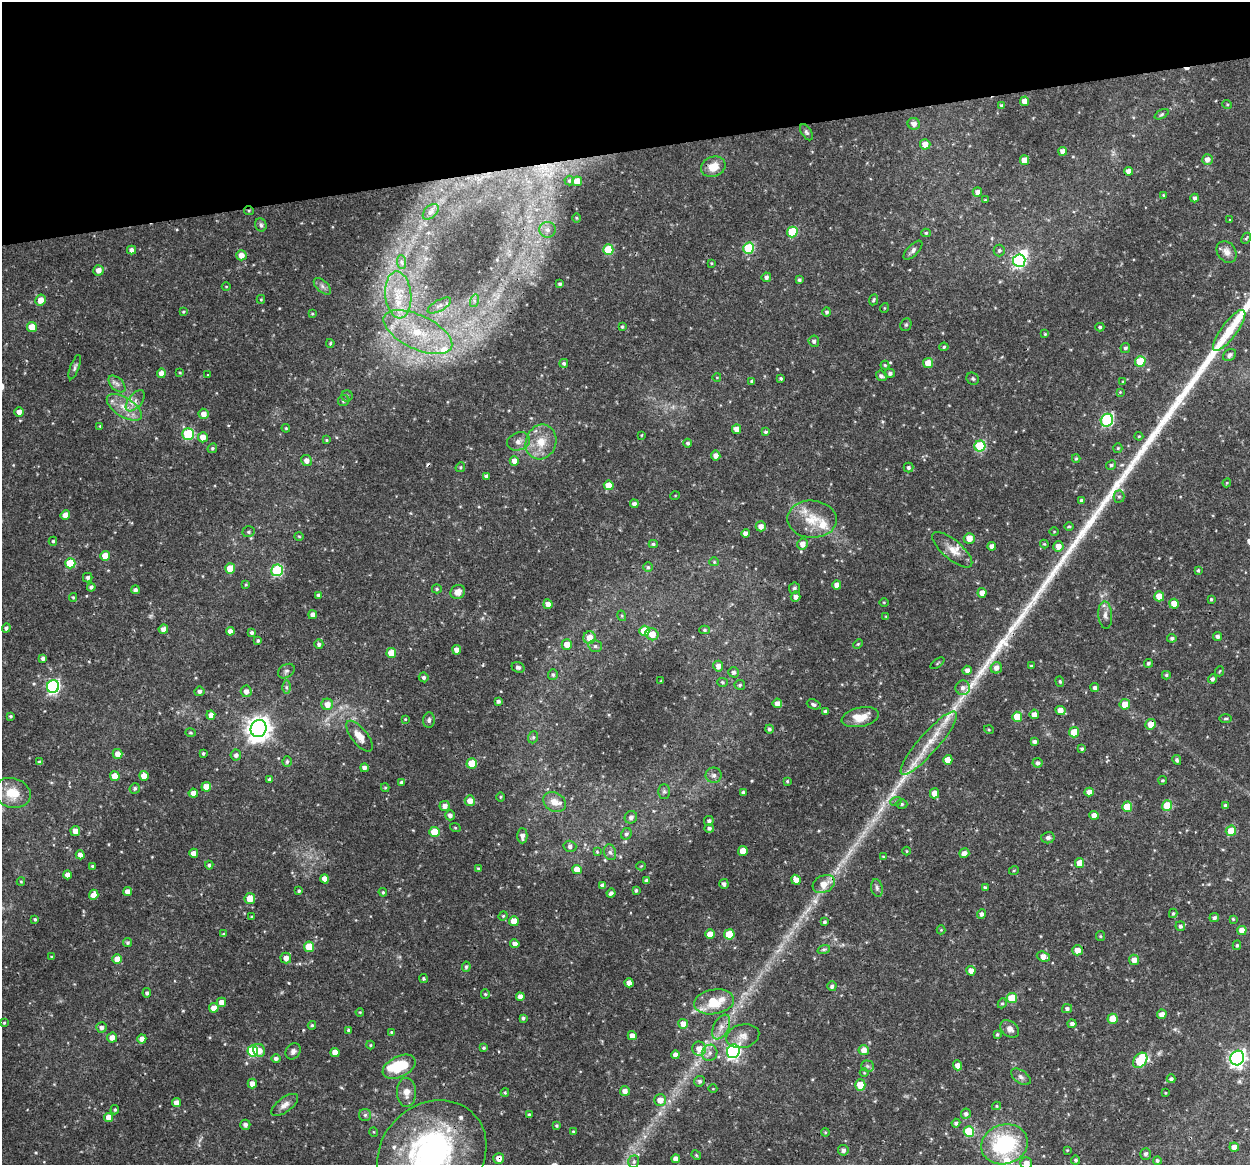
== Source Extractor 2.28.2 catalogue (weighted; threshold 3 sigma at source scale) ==
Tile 3 of 4 x 4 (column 3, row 1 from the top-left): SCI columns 2496-3743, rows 3527-4689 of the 4992 x 4776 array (HDU 1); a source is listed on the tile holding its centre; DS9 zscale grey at full resolution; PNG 1252 x 1167 px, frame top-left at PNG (2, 2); each listed source drawn as its Kron ellipse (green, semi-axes under 4 px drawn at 4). Shown black and unused: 13% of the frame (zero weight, under 3 of 4 exposures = <1% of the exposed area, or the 3 px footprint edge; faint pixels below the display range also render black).
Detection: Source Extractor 2.28.2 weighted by HDU 2 'WHT'; one run over the whole footprint, this tile lists its part. Background 0.0465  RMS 0.0026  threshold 0.0115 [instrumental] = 3 sigma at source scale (4.5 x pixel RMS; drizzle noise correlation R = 1.50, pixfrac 1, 0.0396/0.0396 arcsec/px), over >= 5 px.
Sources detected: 444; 2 too faint to see at this stretch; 2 inside a brighter object's white glare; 3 cosmic-ray / hot-pixel residue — neither listed nor drawn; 11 inside a brighter listed object's ellipse — not listed separately; the other 426 listed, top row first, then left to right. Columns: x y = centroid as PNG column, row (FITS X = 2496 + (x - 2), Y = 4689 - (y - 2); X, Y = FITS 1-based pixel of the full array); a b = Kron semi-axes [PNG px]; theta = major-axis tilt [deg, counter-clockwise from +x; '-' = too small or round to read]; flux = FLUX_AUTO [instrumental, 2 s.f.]
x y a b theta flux
1025 101 5 4 - 2.7
1227 104 5 3 - 0.26
1002 106 4 3 - 0.62
1162 114 8 4 28 0.45
914 124 6 5 - 1.3
806 132 9 5 -57 0.56
925 144 5 5 - 1.9
1063 151 4 4 - 1.5
1024 160 5 4 - 2.7
1207 160 5 5 - 1.5
713 167 12 10 22 3.4
1128 171 4 4 - 1.5
569 180 5 5 - 0.42
577 181 5 5 - 4
977 192 5 4 - 1.1
1163 195 4 3 - 0.21
1195 198 4 4 - 0.57
985 200 3 3 - 0.2
249 211 5 4 - 0.3
431 212 9 6 44 0.73
576 218 5 3 - 0.22
1230 220 3 3 - 0.2
261 225 7 5 -66 0.57
547 230 8 8 - 1.2
792 232 5 5 - 12
926 233 4 4 - 0.35
1246 238 6 4 64 0.33
749 248 5 5 - 16
131 250 4 4 - 1.2
608 250 5 5 - 12
913 250 12 5 46 0.94
999 250 6 5 - 0.54
1227 252 11 9 -53 1.9
241 255 5 5 - 2
1019 261 6 6 - 43
402 262 7 4 -88 0.57
711 263 4 3 - 0.24
98 270 5 5 - 1.7
766 277 5 4 - 0.76
799 280 4 3 - 0.42
560 284 4 3 - 0.46
226 286 4 3 - 0.19
322 286 10 5 -43 0.96
398 295 23 13 -85 6.9
261 299 4 4 - 0.27
41 300 5 5 - 2.2
873 300 6 4 65 0.37
474 301 6 4 74 0.53
439 306 13 5 29 1.2
884 308 5 3 - 0.23
183 312 4 3 - 0.26
827 312 5 4 - 0.52
312 314 3 3 - 0.26
906 325 6 5 - 0.47
32 327 5 5 - 4
622 327 4 3 - 0.36
1100 327 4 4 - 0.35
1229 330 25 8 53 6.5
418 332 37 17 -25 16
1045 334 4 4 - 0.24
814 341 5 5 - 0.7
330 343 4 3 - 0.25
944 347 4 4 - 0.38
1125 348 5 5 - 0.59
1230 355 7 5 36 0.73
1140 361 5 5 - 10
564 363 4 4 - 0.52
928 363 5 5 - 2.8
885 365 4 4 - 0.35
75 367 13 4 70 0.67
161 373 4 4 - 1.7
180 373 4 3 - 0.25
890 373 5 4 - 0.72
208 375 3 2 - 0.15
881 376 5 5 - 0.76
717 377 4 3 - 0.18
781 378 3 3 - 0.34
973 379 6 5 - 0.51
752 381 4 3 - 0.53
1123 382 4 4 - 0.27
117 384 10 6 -44 1
1120 392 4 4 - 0.23
347 396 6 5 - 0.39
135 401 12 6 50 1.5
343 401 6 5 - 0.52
124 407 20 9 -32 3.9
19 412 5 5 - 1.6
204 414 5 5 - 1.9
1107 420 6 6 - 30
100 426 4 4 - 0.26
286 428 4 3 - 0.29
737 429 4 4 - 1.9
765 432 4 3 - 0.42
188 434 6 5 - 18
641 435 4 3 - 0.2
1139 436 4 4 - 0.26
203 437 5 5 - 2.2
326 440 4 3 - 0.27
518 441 12 9 21 1.5
541 442 18 15 69 5.1
688 443 4 4 - 0.58
980 446 5 5 - 16
212 448 5 4 - 0.38
1118 448 5 4 - 0.32
716 456 5 4 - 1.4
1076 459 4 4 - 0.31
306 460 5 5 - 1.4
514 461 4 4 - 2
1111 465 5 4 - 0.47
460 467 5 4 - 0.38
908 467 5 5 - 0.59
486 476 4 4 - 0.59
1227 483 4 4 - 0.26
609 485 5 5 - 4.4
675 496 5 3 - 0.2
1119 496 6 5 - 0.49
1081 500 4 4 - 0.55
634 504 4 4 - 0.8
65 515 5 4 - 2.3
812 519 25 18 -3 6.5
761 526 5 5 - 1.6
1069 526 5 3 - 0.25
249 532 6 5 - 0.48
1054 532 5 3 - 0.22
746 533 4 4 - 1.4
299 536 5 3 - 0.25
969 538 5 5 - 2.3
53 541 4 4 - 0.38
653 544 4 4 - 0.43
802 544 5 5 - 1.9
1044 544 4 4 - 0.24
992 546 4 4 - 1.3
1058 546 5 5 - 1.9
952 550 25 9 -40 3
105 556 5 5 - 2.9
714 562 4 4 - 0.26
70 563 5 5 - 8.6
648 567 5 5 - 0.42
230 569 5 5 - 5.3
277 570 6 5 - 23
1198 570 3 3 - 0.32
88 578 5 4 - 0.57
246 585 4 3 - 0.25
837 585 4 4 - 1.9
91 587 4 4 - 0.62
794 588 6 5 - 0.59
437 589 5 4 - 0.41
135 590 4 4 - 0.74
458 592 8 6 37 1.9
982 593 5 4 - 1.9
318 595 4 4 - 0.49
1159 596 5 5 - 4.7
73 597 4 4 - 0.29
796 597 5 4 - 0.99
1211 599 3 3 - 0.31
884 602 5 3 - 0.21
548 604 5 4 - 1.8
1174 604 5 5 - 2.8
313 615 4 4 - 1.1
1105 615 13 7 -86 1.4
622 616 5 3 - 0.27
886 616 3 2 - 0.19
6 628 5 4 - 0.54
163 629 5 4 - 1.4
704 630 5 4 - 0.36
230 631 4 4 - 1.4
644 631 5 5 - 6.5
252 633 4 4 - 0.53
652 634 6 6 - 2.5
1217 637 4 4 - 0.79
589 638 6 6 - 2.9
1172 638 4 4 - 0.57
258 641 4 3 - 0.39
319 644 5 4 - 0.7
567 644 5 5 - 2.3
858 644 5 3 - 0.25
595 646 7 5 -14 0.64
457 650 4 4 - 1.9
391 653 5 5 - 4.6
43 658 4 4 - 0.75
937 663 8 2 36 0.22
1148 663 4 4 - 0.47
718 666 5 5 - 1.4
1031 666 3 3 - 0.21
518 667 7 5 -21 0.62
996 668 6 5 - 1.3
967 670 4 4 - 1.1
286 671 9 6 34 0.71
1220 671 5 3 - 0.23
734 672 5 5 - 0.62
553 675 5 5 - 0.49
1166 675 4 4 - 0.37
424 677 5 4 - 0.59
1212 679 4 4 - 0.63
661 681 2 2 - 0.2
1060 681 5 4 - 0.34
722 682 5 4 - 0.36
740 685 5 5 - 0.46
53 687 6 6 - 44
286 687 7 4 -90 0.51
963 688 7 7 - 0.89
1095 688 4 4 - 0.7
199 691 5 5 - 0.72
246 691 6 5 - 1.4
498 701 3 3 - 0.6
777 703 5 4 - 1.6
327 704 6 5 - 2.1
814 704 7 4 -21 0.66
1125 704 5 5 - 3
1060 710 5 4 - 2.1
825 711 4 3 - 0.65
1034 714 5 4 - 1.5
211 715 4 4 - 1.6
11 716 4 3 - 0.34
860 717 19 9 12 4.3
1017 717 5 5 - 4.7
1226 718 6 3 1 0.31
405 719 3 3 - 0.22
429 720 8 6 83 0.7
1150 724 5 5 - 2.7
259 729 9 8 - 220
769 729 4 4 - 0.48
989 730 5 3 - 0.24
1074 732 5 5 - 6.6
190 733 5 4 - 0.32
359 736 18 8 -51 2.6
533 737 6 5 - 0.44
1034 742 4 4 - 0.67
929 743 41 10 49 7.5
1082 749 4 4 - 0.42
203 753 3 3 - 0.37
118 754 5 5 - 1.9
236 755 5 5 - 0.73
948 760 5 4 - 2.6
1177 760 5 4 - 0.51
40 762 4 4 - 0.66
287 762 5 4 - 0.49
472 763 5 5 - 5.3
1037 763 5 4 - 0.74
364 768 4 4 - 0.88
714 775 8 7 - 0.96
115 776 5 5 - 3.6
144 776 5 4 - 2.7
270 779 4 4 - 0.5
1162 780 4 3 - 0.3
787 781 4 3 - 0.29
402 782 4 4 - 0.56
206 787 5 4 - 2.6
135 788 5 5 - 0.48
385 788 4 4 - 0.31
664 791 7 6 - 0.61
1089 792 4 4 - 1.7
12 793 18 15 -18 6.5
193 793 4 4 - 1.6
743 793 3 3 - 0.56
934 793 5 4 - 2.5
500 797 5 3 - 0.25
470 801 5 5 - 2.1
896 801 6 3 21 0.33
554 802 12 9 -30 2.5
902 804 6 4 0 0.49
445 806 5 5 - 1.5
1167 806 5 5 - 6.8
1225 806 4 4 - 0.6
1127 807 5 5 - 6.4
450 815 5 5 - 0.92
1094 815 4 4 - 2.3
631 817 6 6 - 0.99
709 821 5 4 - 0.66
455 827 5 3 - 0.25
709 828 5 4 - 0.57
75 831 5 5 - 1.9
1231 831 5 5 - 4
434 832 5 5 - 5.8
626 834 6 5 - 0.55
522 836 7 5 -90 1.2
1048 838 7 5 14 0.68
570 846 6 5 - 0.77
743 851 5 5 - 3.6
907 851 4 3 - 0.2
597 852 4 4 - 0.25
610 852 8 6 -72 0.67
194 853 4 4 - 1.6
964 853 5 4 - 1.4
80 855 4 4 - 1.4
883 857 4 3 - 0.23
1080 863 5 4 - 2.9
209 865 4 4 - 0.56
93 866 4 4 - 0.47
641 866 4 4 - 0.22
479 869 4 3 - 0.45
577 869 5 4 - 2.5
1014 870 5 3 - 0.24
67 875 4 4 - 1.3
325 879 4 4 - 2.1
796 880 5 4 - 2.1
21 881 4 4 - 0.26
647 881 4 4 - 0.96
724 884 5 4 - 0.8
824 884 11 8 28 3.3
602 885 4 4 - 0.94
877 888 9 5 -80 0.65
985 888 4 3 - 0.41
636 890 4 3 - 0.34
299 891 3 3 - 0.34
127 892 4 4 - 1.7
383 892 4 3 - 0.3
611 893 4 4 - 0.66
94 895 5 4 - 2.1
250 899 5 5 - 3.4
1173 913 5 4 - 0.44
981 914 5 4 - 0.83
503 916 5 4 - 0.26
252 917 3 3 - 0.35
1214 918 5 4 - 0.69
35 919 3 3 - 0.36
1233 919 3 3 - 0.27
514 921 5 4 - 3.1
824 922 4 3 - 0.51
1180 926 5 5 - 0.66
941 930 4 4 - 0.24
1242 930 5 4 - 2.5
223 934 4 4 - 0.32
710 934 5 5 - 2.8
729 934 5 5 - 9.2
1100 936 5 4 - 0.3
127 943 4 4 - 0.44
515 944 5 4 - 1.3
1237 945 5 4 - 0.35
309 947 5 5 - 5.2
824 949 6 4 18 0.46
1077 950 5 5 - 2.6
1043 956 7 5 -20 1.9
51 957 3 3 - 0.25
286 958 5 5 - 1.5
117 959 5 5 - 2.8
1134 960 5 5 - 1.8
466 967 5 4 - 0.48
971 971 5 4 - 1.5
423 978 4 4 - 0.39
629 983 4 4 - 1.7
832 986 5 4 - 0.6
147 993 4 4 - 0.56
485 994 5 4 - 0.3
520 997 4 4 - 1.4
1012 998 5 5 - 7.1
221 1002 5 4 - 1.8
714 1002 20 12 10 8.2
1002 1003 5 4 - 0.35
214 1008 5 4 - 1.9
1067 1009 5 4 - 0.67
360 1012 4 3 - 0.22
1162 1014 5 4 - 1.6
523 1018 4 3 - 0.49
1113 1019 5 5 - 4.7
4 1023 3 3 - 0.27
683 1024 5 5 - 1.9
1072 1024 4 4 - 0.95
312 1025 4 3 - 0.37
101 1027 5 5 - 0.92
721 1027 13 7 63 1.9
1010 1029 10 7 -41 1.5
348 1030 4 4 - 0.44
391 1032 4 3 - 0.23
997 1034 3 3 - 0.35
632 1036 4 4 - 1.6
743 1036 17 11 15 2.3
112 1038 5 5 - 1.7
142 1039 4 4 - 1.7
370 1045 4 4 - 0.29
484 1048 4 4 - 0.37
699 1049 7 7 - 2.3
259 1050 6 6 - 2
864 1050 5 5 - 1.7
253 1051 5 5 - 17
293 1051 9 7 56 0.96
733 1051 7 6 - 59
335 1052 4 4 - 2.3
710 1053 8 7 - 1.1
675 1055 4 4 - 1.5
1237 1058 7 6 - 94
276 1059 5 4 - 0.73
1140 1060 8 6 51 14
958 1065 5 4 - 1.5
867 1066 6 5 - 0.47
399 1067 17 10 26 9.4
864 1073 4 4 - 0.25
1021 1077 11 6 -36 0.93
1171 1079 4 4 - 0.65
700 1081 5 5 - 0.6
252 1084 5 4 - 1.6
860 1085 5 5 - 6.2
713 1089 4 3 - 0.18
625 1091 5 5 - 1.4
406 1092 14 9 -87 2.3
505 1093 4 4 - 0.32
1165 1093 3 2 - 0.22
660 1100 6 6 - 2.3
176 1103 4 4 - 1.6
285 1105 16 7 37 1.6
997 1106 4 4 - 0.3
115 1110 5 3 - 0.33
966 1114 5 5 - 0.66
365 1115 6 6 - 0.6
529 1115 4 3 - 0.49
109 1117 4 4 - 2.6
956 1123 4 4 - 0.6
245 1125 5 5 - 0.92
556 1126 4 4 - 0.38
374 1132 5 3 - 0.21
573 1132 3 3 - 0.26
825 1132 4 3 - 0.23
969 1132 5 5 - 14
1004 1144 23 19 18 23
1234 1147 5 4 - 1.7
843 1150 5 5 - 0.87
1067 1150 4 4 - 0.24
432 1154 58 50 44 64
1146 1154 6 5 - 0.63
696 1155 5 4 - 0.28
499 1158 5 5 - 1.6
676 1159 4 4 - 1.4
1076 1160 4 4 - 0.45
1157 1161 4 4 - 0.53
634 1162 6 5 - 0.5
1026 1163 6 6 - 1.9
Overlapping masked pixels (flux is a lower limit): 4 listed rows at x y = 249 211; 1150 724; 432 1154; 499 1158
Isophote crosses this tile's border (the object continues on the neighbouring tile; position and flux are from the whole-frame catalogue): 2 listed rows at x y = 432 1154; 1026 1163
Unlisted compact peaks at least as high as the median listed source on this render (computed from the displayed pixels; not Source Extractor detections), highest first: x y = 1060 564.